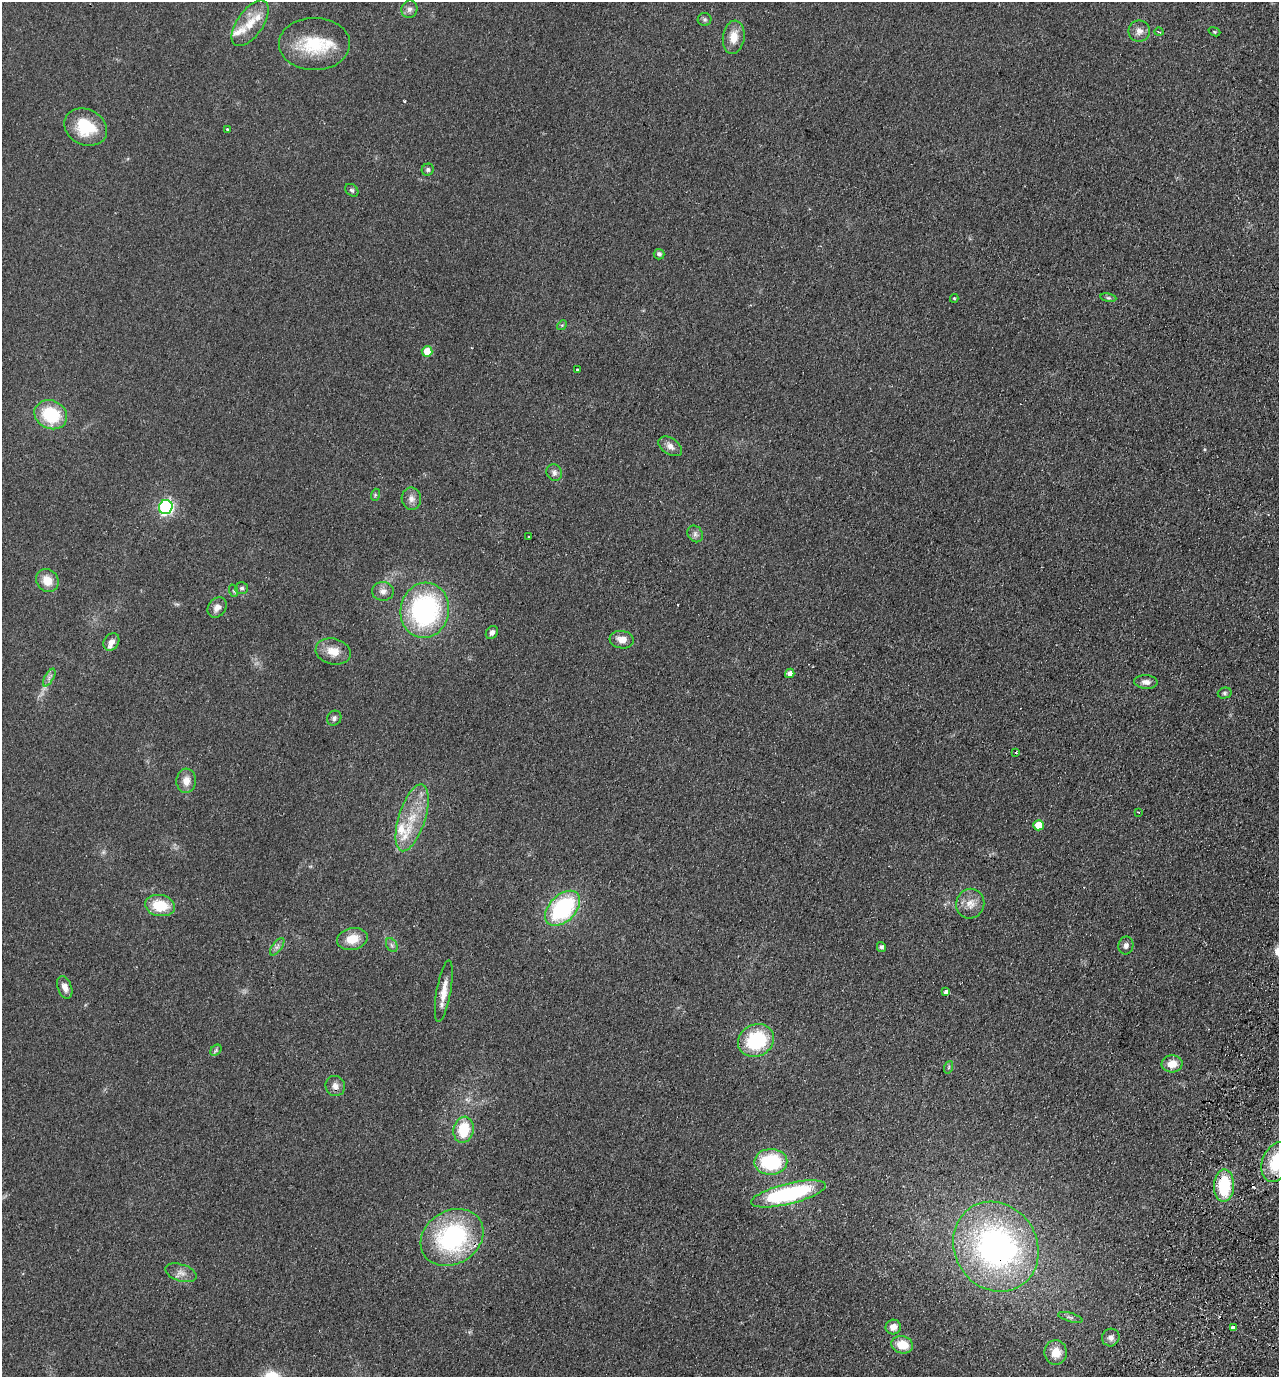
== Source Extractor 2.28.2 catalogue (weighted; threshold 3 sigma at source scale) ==
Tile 6 of 4 x 4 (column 2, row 2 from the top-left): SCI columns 1603-2879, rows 2776-4150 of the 5626 x 5551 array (HDU 1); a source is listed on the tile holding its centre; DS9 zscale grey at full resolution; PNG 1281 x 1379 px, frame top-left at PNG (2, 2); each listed source drawn as its Kron ellipse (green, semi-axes under 4 px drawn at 4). Shown black and unused: <1% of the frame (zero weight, under 2 of 3 exposures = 3% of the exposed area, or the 3 px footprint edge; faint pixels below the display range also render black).
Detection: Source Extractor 2.28.2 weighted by HDU 2 'WHT'; one run over the whole footprint, this tile lists its part. Background 0.0879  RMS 0.0099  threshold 0.0443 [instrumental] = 3 sigma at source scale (4.5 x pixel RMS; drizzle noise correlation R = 1.50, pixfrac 1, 0.05/0.05 arcsec/px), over >= 5 px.
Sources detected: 82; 1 inside a brighter object's white glare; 2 cosmic-ray / hot-pixel residue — neither listed nor drawn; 3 inside a brighter listed object's ellipse — not listed separately; the other 76 listed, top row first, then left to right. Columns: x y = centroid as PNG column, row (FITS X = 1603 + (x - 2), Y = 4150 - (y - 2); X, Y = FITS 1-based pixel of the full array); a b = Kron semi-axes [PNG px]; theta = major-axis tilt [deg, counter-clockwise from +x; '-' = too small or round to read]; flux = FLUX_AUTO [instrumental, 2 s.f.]
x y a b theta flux
409 9 9 8 - 4
705 19 7 6 - 2
250 23 26 13 55 18
1139 31 11 10 - 6.3
1159 32 4 3 - 0.96
1214 32 6 4 -21 1.1
734 37 17 11 82 14
314 44 35 26 0 50
86 127 22 17 -27 38
227 129 3 3 - 2.7
428 170 6 6 - 2.3
352 190 7 5 -42 1.9
659 254 5 5 - 2.9
954 298 4 4 - 1.1
1108 298 8 4 -9 1.6
562 325 5 4 - 1.2
427 351 5 5 - 18
577 370 3 3 - 2.1
51 415 17 14 -25 49
670 446 13 8 -33 6.1
554 473 8 7 - 3.7
375 495 6 4 73 1.2
411 499 11 10 - 5.8
166 507 7 6 - 190
695 534 9 7 -56 3.4
529 537 3 3 - 3.1
47 581 12 10 -50 14
242 588 6 6 - 2.6
234 591 6 4 -71 1.3
383 591 11 9 -3 5.8
217 607 11 8 51 6.2
425 610 27 24 80 160
492 633 7 5 54 3.7
622 640 12 8 -7 9.4
111 642 9 7 56 6.9
333 651 18 13 -14 14
790 673 5 4 - 4.8
49 678 10 4 60 3.2
1146 682 12 7 -5 4.9
1225 693 7 5 14 2
334 718 8 7 - 2.9
1016 752 3 3 - 1.6
186 781 12 9 87 9.5
1138 812 2 2 - 0.64
412 818 35 13 72 32
1039 825 5 5 - 18
970 904 15 14 - 11
160 906 15 10 -10 29
563 908 21 13 45 110
352 939 15 11 13 17
392 945 7 5 -60 2.5
1126 945 9 7 79 3.6
277 947 10 5 54 3.2
881 947 5 4 - 2.5
65 987 12 7 -71 6.3
444 991 31 7 80 13
946 992 4 3 - 4.6
756 1040 18 16 27 62
216 1050 6 4 46 1.8
1172 1064 10 8 3 12
949 1067 6 4 71 1.4
335 1086 10 9 - 5.5
464 1130 13 10 80 33
771 1162 16 13 2 65
1276 1162 21 14 68 41
1224 1186 16 10 88 53
788 1194 38 10 14 130
452 1237 33 26 32 130
996 1247 46 41 -57 300
181 1273 16 8 -17 6.8
1070 1317 12 4 -16 2.6
893 1327 7 7 - 7.7
1233 1327 4 3 - 4.7
1111 1337 9 8 - 5.1
902 1345 11 8 -15 19
1056 1352 12 11 - 14
Overlapping masked pixels (flux is a lower limit): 2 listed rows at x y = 1224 1186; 996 1247
Isophote crosses this tile's border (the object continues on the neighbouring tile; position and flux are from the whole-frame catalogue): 1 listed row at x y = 1276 1162